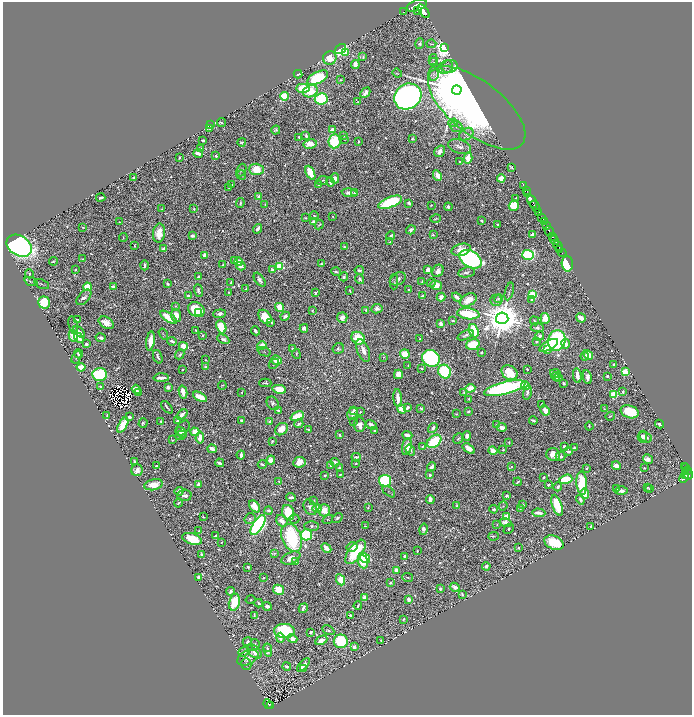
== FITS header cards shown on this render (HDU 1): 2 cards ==
NAXIS1  =                 1379
NAXIS2  =                 1426

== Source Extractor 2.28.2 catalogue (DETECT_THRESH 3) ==
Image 1379 x 1426 px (HDU 1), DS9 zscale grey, zoomed out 1/2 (1 PNG px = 2 x 2 image px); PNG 694 x 717 px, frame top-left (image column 2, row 1426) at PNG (3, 2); each listed source drawn as its Kron ellipse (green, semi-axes under 4 px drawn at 4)
Background 0.809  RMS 0.0068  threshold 0.0205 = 3 sigma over >= 5 px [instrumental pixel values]
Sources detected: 1320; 134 cannot appear on this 1/2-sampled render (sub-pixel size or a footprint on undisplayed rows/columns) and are neither listed nor drawn; of the other 1186, the 500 brightest by FLUX_AUTO listed and drawn (686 fainter detections omitted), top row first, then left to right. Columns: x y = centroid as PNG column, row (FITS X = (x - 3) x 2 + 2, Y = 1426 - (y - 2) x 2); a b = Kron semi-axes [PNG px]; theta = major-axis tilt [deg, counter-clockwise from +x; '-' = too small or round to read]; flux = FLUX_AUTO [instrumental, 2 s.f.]
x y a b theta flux
417 6 10 5 21 6800
417 10 3 2 - 440
424 11 8 4 -51 6000
403 12 2 2 - 7
420 44 5 4 - 3.9
431 44 5 2 - 1.7
445 48 4 3 - 2200
341 49 6 4 35 240
345 53 3 3 - 59
363 57 4 2 - 2.7
330 58 7 6 - 31
433 59 5 3 - 2
433 62 4 3 - 1.7
355 64 4 3 - 16
450 66 8 6 17 4.5
446 67 8 6 36 4.6
397 73 5 4 - 1.8
298 74 4 2 - 6.3
433 74 6 5 - 4.2
318 78 11 5 28 160
341 80 3 3 - 1.9
303 88 7 4 1 68
457 90 5 4 - 29000
310 91 8 6 24 38
365 93 5 3 - 8.4
284 96 4 4 - 77
408 96 14 12 35 1400
321 99 6 5 - 200
358 102 3 2 - 1.8
477 108 58 26 -38 1700
221 123 4 2 - 2.5
453 123 5 3 - 1.9
211 125 2 2 - 1.9
456 127 6 5 - 3.7
209 128 2 2 - 2.7
276 130 4 3 - 4
332 130 4 3 - 12
466 134 8 5 33 4.3
306 136 3 3 - 3.4
344 136 3 3 - 1.9
299 137 3 2 - 3.4
344 139 3 2 - 1.8
412 139 4 3 - 2.7
203 140 3 2 - 3.8
334 141 7 6 - 110
358 141 2 2 - 2.5
242 142 4 2 - 2.6
310 144 7 4 9 36
459 146 11 7 -15 11
200 148 3 2 - 1.9
440 151 6 5 - 10
198 153 5 3 - 11
216 156 2 2 - 3.9
179 157 3 2 - 2.5
468 158 5 3 - 37
460 162 2 2 - 4.1
512 168 3 3 - 1.7
256 169 7 5 -2 40
241 170 6 4 69 3.9
310 173 7 4 -63 40
241 175 5 4 - 2.2
437 175 5 3 - 19
134 177 4 2 - 3.7
335 178 5 3 - 15
501 178 4 3 - 29
322 180 6 2 20 2
330 182 4 2 - 6.7
232 185 2 2 - 1.6
319 185 4 2 - 7.9
523 185 2 1 - 24
229 188 3 3 - 1.8
527 191 2 1 - 33
350 193 8 4 -7 9.8
354 193 3 2 - 1.9
528 193 2 1 - 36
259 196 4 3 - 7.7
101 198 4 2 - 4.5
515 198 2 2 - 1.9
532 201 6 2 -60 1800
390 202 12 5 21 190
240 203 5 2 - 3
409 203 4 3 - 5.1
265 205 2 2 - 1.6
431 205 2 2 - 2
514 206 5 5 - 47
448 207 4 3 - 6
535 207 6 2 -57 1500
162 209 2 2 - 1.7
194 209 3 2 - 2.5
539 213 3 2 - 120
314 216 4 4 - 2.8
332 216 2 2 - 1.7
305 218 3 2 - 1.8
542 218 3 2 - 480
436 219 5 2 - 2.1
481 221 3 2 - 4.6
119 222 3 2 - 1.8
313 222 4 3 - 6.8
544 222 4 2 - 480
497 224 2 2 - 2.2
319 225 5 2 - 2.2
546 226 4 2 - 430
83 227 2 2 - 2.2
258 229 5 2 - 8.7
411 230 5 4 - 7.1
549 231 5 2 - 2200
159 233 9 6 85 31
532 234 4 2 - 4.1
433 235 3 3 - 2.6
192 236 3 2 - 8.9
391 236 4 3 - 3.5
553 237 2 2 - 600
123 238 4 2 - 1.8
555 240 5 2 - 1300
390 242 3 3 - 1.9
19 246 13 10 -31 920
134 246 4 2 - 2.3
558 246 5 2 - 250
344 247 2 2 - 2.8
164 249 4 3 - 6.1
560 249 2 1 - 160
461 250 10 6 15 20
562 253 4 1 - 100
204 255 4 3 - 11
528 255 6 5 - 240
83 259 3 2 - 1.9
471 259 12 8 -32 580
53 261 5 2 - 3.1
234 261 4 2 - 2.7
238 262 4 3 - 14
223 264 4 2 - 2
321 264 2 2 - 2
567 264 8 5 -89 88
145 265 5 3 - 6
241 266 5 3 - 12
279 266 4 3 - 130
75 270 2 2 - 1.9
272 270 2 2 - 15
359 270 4 3 - 4.8
428 270 4 3 - 16
438 271 6 5 - 14
336 272 5 3 - 3.6
466 272 8 5 10 4.5
29 274 4 3 - 2.7
199 276 4 2 - 2.9
344 277 4 3 - 3.8
360 279 5 4 - 5.1
398 279 8 6 27 6
260 280 8 4 -54 7.2
422 281 3 2 - 1.6
31 282 7 3 -20 2.3
394 282 7 3 90 2.2
231 283 3 2 - 2.2
431 283 4 3 - 3
42 284 8 3 -24 2.1
168 284 3 2 - 4.2
436 285 5 4 - 23
113 286 4 3 - 4.7
88 287 4 4 - 49
246 289 3 2 - 1.8
198 290 6 3 -71 4.8
350 290 4 2 - 1.7
409 290 3 2 - 3.4
509 291 9 3 74 2.7
229 293 4 3 - 1.9
315 293 4 3 - 3.5
532 295 3 3 - 180
188 296 4 3 - 4.7
422 296 4 2 - 2.9
84 297 9 5 48 9.5
441 297 4 3 - 13
457 297 5 2 - 11
499 298 4 3 - 2.4
531 299 3 3 - 6.8
468 300 9 6 29 29
496 300 6 5 - 4.1
44 303 6 5 - 110
175 306 4 3 - 2.1
280 307 5 4 - 48
196 309 9 7 -31 77
377 309 5 4 - 8.3
312 310 3 2 - 2.1
366 310 3 2 - 3.6
198 313 4 2 - 13
220 314 6 3 4 8.7
468 314 11 5 -7 130
176 316 6 5 - 19
285 316 5 3 - 6.8
168 317 10 4 -34 41
265 317 8 5 -50 50
342 318 5 5 - 11
502 318 6 5 - 7500
545 318 5 4 - 27
581 318 5 3 - 13
77 320 4 3 - 4.3
453 321 2 2 - 5.2
534 321 5 2 - 3.1
271 322 4 2 - 3.2
106 323 8 5 -29 18
441 323 3 3 - 14
73 325 9 2 -76 1.9
221 327 6 4 -66 58
304 328 4 3 - 9.3
537 328 6 4 -5 4.3
196 331 4 2 - 1.7
256 331 5 2 - 7.8
474 331 7 4 -71 83
79 332 7 3 -44 12
163 334 6 3 -56 1.6
73 335 6 4 -81 25
203 335 3 2 - 4
466 335 8 4 25 5.3
540 336 5 4 - 6.6
79 338 6 4 -50 16
101 338 5 3 - 7.6
358 338 7 6 - 64
223 339 6 3 -27 6.9
420 339 2 2 - 2.4
557 340 10 8 74 370
150 341 9 4 82 29
172 341 5 2 - 5.9
537 341 2 2 - 4.7
86 344 3 3 - 4
473 344 7 5 19 58
566 344 5 3 - 11
549 345 10 4 29 27
183 346 4 4 - 20
262 346 5 3 - 35
293 349 4 3 - 2.7
338 349 6 5 - 3.8
548 349 3 3 - 8.8
363 350 12 6 -68 14
264 352 7 3 -23 1.7
481 352 3 2 - 2.4
79 354 4 3 - 5.8
296 354 5 3 - 2.2
405 354 5 5 - 38
180 355 5 4 - 3.6
588 355 5 3 - 31
585 356 4 3 - 7.5
76 357 6 4 60 2.8
158 357 7 2 -70 5.3
384 357 4 3 - 1.8
431 358 9 8 - 340
205 360 2 2 - 1.9
277 360 5 4 - 22
274 364 6 4 46 3.9
408 365 3 2 - 1.6
613 365 2 2 - 1.8
81 367 4 3 - 45
205 367 4 2 - 6.1
182 369 2 2 - 2.2
421 369 3 2 - 3.5
527 369 2 2 - 2
445 372 7 6 - 190
625 372 3 3 - 130
510 373 8 6 -36 41
555 373 5 3 - 2.3
100 374 7 6 - 150
398 374 5 4 - 26
577 375 7 3 -83 21
556 376 4 2 - 9.8
607 376 2 2 - 4.7
559 377 3 2 - 7.1
587 377 7 4 -80 9.4
161 378 7 2 0 17
265 383 6 2 -1 2.5
564 383 4 2 - 3.6
222 385 4 2 - 1.8
101 386 2 2 - 7.8
526 386 4 3 - 23
168 387 3 3 - 8.2
470 388 5 4 - 29
505 388 21 6 14 410
136 389 4 3 - 14
279 389 7 4 -13 44
139 392 3 3 - 6.2
183 392 6 3 -76 17
242 392 2 2 - 2.4
527 392 7 3 79 6.9
623 392 3 2 - 4
464 393 4 3 - 2.3
614 394 3 3 - 100
200 397 7 3 -29 42
398 398 9 3 -84 17
469 399 3 2 - 2.5
273 403 7 5 -55 4.9
542 404 3 2 - 2.5
167 407 7 2 -47 3.3
407 408 4 3 - 7.3
421 408 3 3 - 4
402 409 5 4 - 20
604 409 3 3 - 2
354 410 4 2 - 2.6
545 410 5 3 - 20
279 411 3 2 - 8.2
468 411 4 2 - 4.4
360 412 2 2 - 5.2
630 412 9 6 -18 88
352 414 6 5 - 9.9
456 414 2 2 - 1.7
107 415 3 2 - 2.9
182 415 6 3 38 13
297 416 7 4 22 75
610 416 5 2 - 2.8
129 417 3 2 - 10
178 420 4 3 - 5.6
241 420 2 2 - 3.8
533 420 4 2 - 4.3
161 421 2 2 - 3.3
270 422 4 3 - 10
354 422 3 2 - 3.2
143 423 5 3 - 3.4
299 424 5 2 - 4.7
659 424 4 3 - 5.3
123 425 8 4 61 67
360 425 7 6 - 12
371 425 6 3 -33 13
496 425 4 3 - 1.7
589 426 4 2 - 2.4
502 427 5 3 - 12
183 428 9 5 53 4
433 428 5 3 - 7.9
281 429 7 5 39 22
308 429 3 2 - 2.9
375 431 3 2 - 7
195 432 4 4 - 32
181 433 6 4 -50 8.9
180 435 5 5 - 4.5
340 435 3 2 - 4
407 435 5 3 - 17
467 436 5 4 - 13
642 437 6 4 84 6.1
645 437 7 4 -30 8.2
200 438 6 4 83 19
458 439 6 3 50 2.9
172 440 3 2 - 1.8
272 441 3 2 - 3
434 441 8 5 38 130
509 442 3 2 - 2
407 446 9 4 78 25
423 446 4 2 - 2.7
564 446 4 3 - 8.4
469 448 7 4 -35 17
574 448 2 2 - 4.9
212 449 5 3 - 17
410 450 6 4 -57 5.8
503 450 2 2 - 4.8
493 451 4 3 - 20
568 451 4 3 - 5.8
241 455 4 2 - 7.3
553 455 7 6 - 19
560 456 5 4 - 4.1
356 457 5 3 - 4.4
648 459 5 4 - 9.4
271 460 4 4 - 18
135 462 3 3 - 8.1
299 462 6 5 - 27
335 462 5 2 - 7.6
220 463 4 2 - 6.7
262 464 4 2 - 4
356 464 3 2 - 2.3
156 466 3 3 - 2.6
330 466 4 2 - 2.8
616 466 4 3 - 16
684 466 2 2 - 110
432 467 4 3 - 11
511 467 3 3 - 2.1
339 468 4 3 - 3.2
644 468 3 2 - 2.4
686 468 3 2 - 190
586 469 2 2 - 4.3
137 470 6 5 - 15
687 470 2 1 - 140
686 472 2 1 - 120
340 474 3 2 - 2.8
325 475 3 2 - 1.8
430 475 3 3 - 6.4
689 475 5 3 - 650
686 476 2 2 - 130
543 477 3 2 - 2.8
684 477 6 3 65 330
566 479 7 4 17 72
385 481 6 5 - 190
279 482 4 3 - 3.1
518 482 4 2 - 2.5
582 483 11 5 -86 98
199 484 3 3 - 12
154 485 9 5 11 33
549 485 3 2 - 2.8
558 487 4 3 - 6.6
647 487 3 2 - 1.6
617 489 3 3 - 9.1
649 489 4 3 - 2.1
179 491 4 4 - 12
621 491 6 3 1 13
389 492 7 3 -39 1.9
585 494 5 4 - 23
184 495 7 6 - 9.5
507 496 3 2 - 4
291 497 4 2 - 7.4
430 499 4 3 - 12
580 499 5 4 - 9.2
314 500 4 3 - 1.6
178 503 5 3 - 2.4
522 505 3 3 - 3.9
557 505 11 4 -71 74
255 506 7 4 -51 34
457 506 4 2 - 5.9
503 506 4 3 - 1.8
310 507 8 6 -58 9.5
368 507 4 2 - 2.3
520 508 4 3 - 2
317 509 4 3 - 27
494 509 4 3 - 3.3
324 510 6 6 - 24
269 511 4 3 - 5.6
288 513 8 6 -71 71
539 513 6 3 -4 8.8
203 517 2 2 - 2.5
506 517 3 3 - 89
337 518 6 3 41 4.2
250 519 6 5 - 3.9
294 519 5 5 - 1.8
328 519 6 4 38 1.9
282 521 6 5 - 15
506 523 6 3 -14 17
258 525 11 5 56 580
497 525 4 3 - 1.8
312 526 7 5 1 3.2
365 526 3 2 - 1.8
590 526 3 2 - 2.3
423 529 6 4 77 7.1
509 529 6 4 44 2.6
199 531 2 2 - 2.5
306 535 6 5 - 160
216 536 3 2 - 4.8
493 536 5 4 - 2
292 538 14 9 -66 190
192 539 10 5 -18 71
221 542 2 2 - 1.8
554 543 10 6 -23 93
352 547 5 4 - 8.3
326 548 5 3 - 24
519 548 2 2 - 1.8
417 551 4 3 - 2.1
355 552 14 7 54 110
274 553 3 2 - 1.7
202 554 3 2 - 4.2
405 556 3 2 - 10
291 558 10 5 25 17
364 558 6 4 -38 79
295 561 4 2 - 2
363 562 7 4 -71 51
486 566 4 3 - 4.9
248 567 3 2 - 2.7
396 570 3 3 - 22
199 577 3 3 - 8.1
408 577 5 2 - 1.7
263 578 3 2 - 2
340 580 6 4 -65 41
390 583 3 2 - 3.6
455 587 5 2 - 17
440 589 3 2 - 5
279 590 5 5 - 39
231 591 4 3 - 5.3
462 594 4 3 - 4.1
365 598 3 3 - 30
251 600 5 3 - 1.7
409 600 4 3 - 12
234 602 8 5 78 88
259 603 4 3 - 4.2
267 606 4 3 - 8.9
358 606 4 2 - 2.2
303 608 5 2 - 11
254 615 3 2 - 2.9
350 615 3 2 - 5.9
403 619 3 2 - 2.3
328 630 6 3 -28 2.5
284 631 10 7 -1 200
310 632 3 2 - 3.7
280 638 5 3 - 15
292 639 5 4 - 14
321 640 6 4 28 14
381 640 3 2 - 2.3
341 641 7 7 - 150
247 642 5 3 - 3.5
255 644 5 4 - 3.2
354 647 3 3 - 9.1
267 648 3 2 - 2.1
268 650 7 3 -81 6.6
244 652 6 4 20 4.6
254 652 8 5 -43 24
248 658 11 6 25 8.4
246 664 6 5 - 2.5
303 665 8 4 47 16
287 666 4 3 - 4.4
303 669 4 2 - 4.3
268 704 5 2 - 130
270 706 2 2 - 110
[686 fainter detections neither listed nor drawn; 134 sub-pixel or undisplayed-footprint detections neither listed nor drawn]